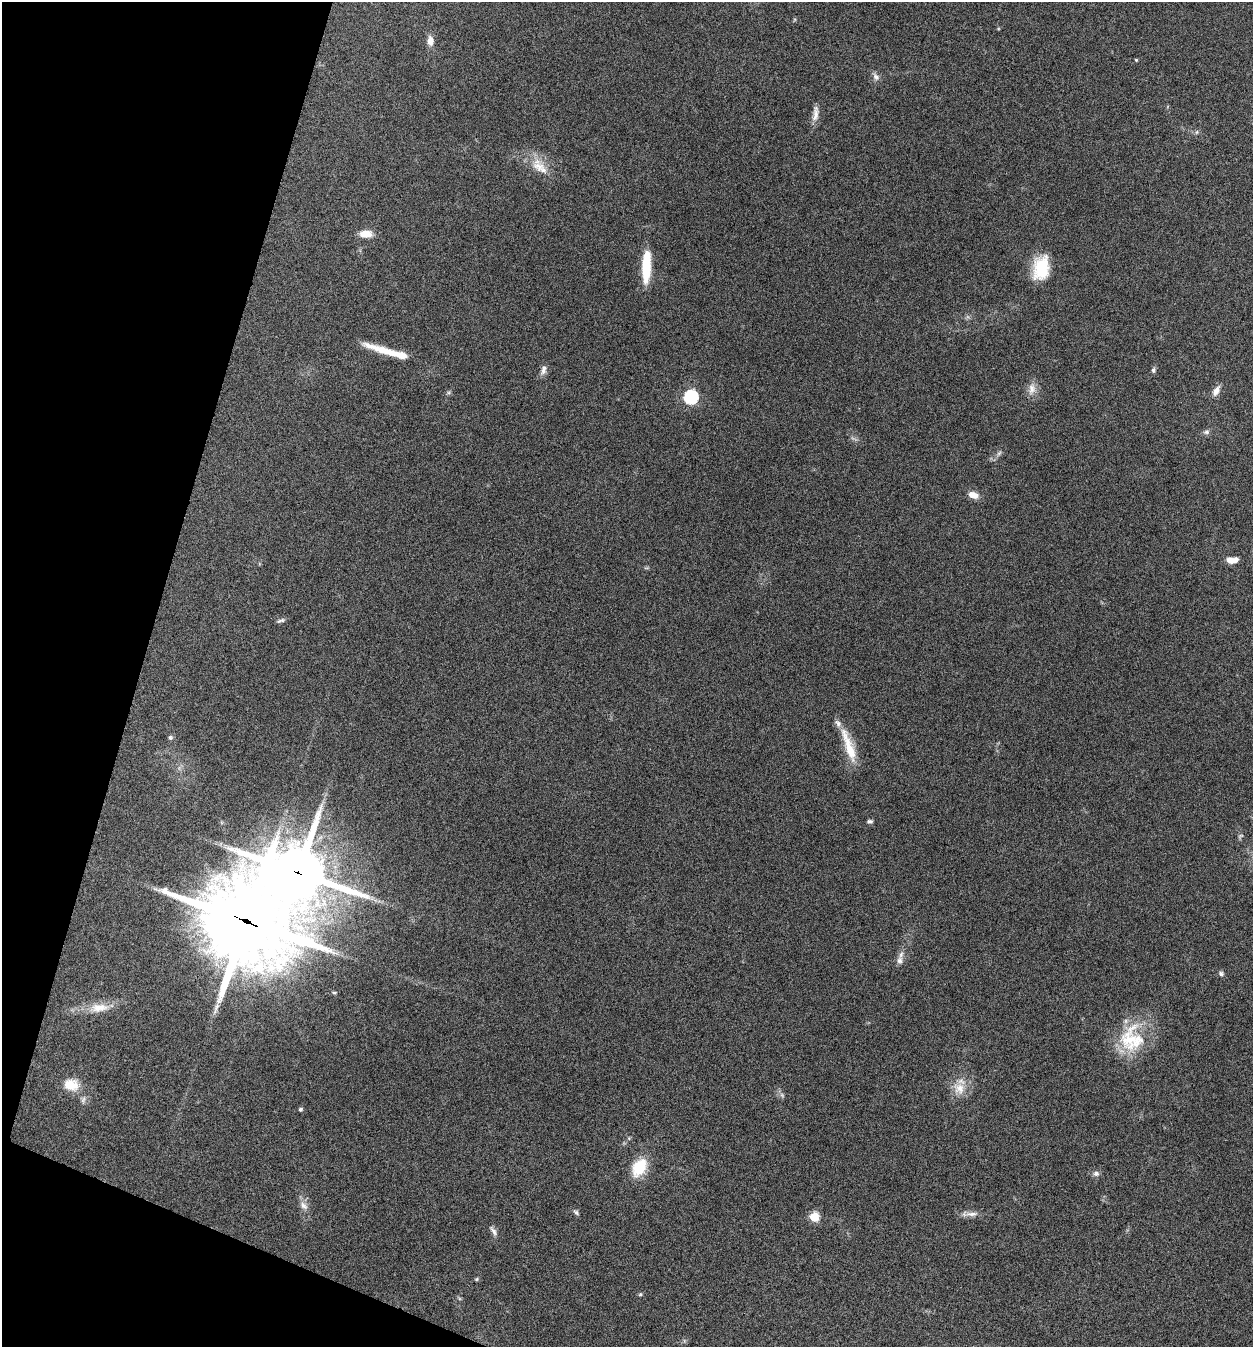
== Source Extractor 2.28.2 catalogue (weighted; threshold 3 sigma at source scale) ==
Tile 9 of 4 x 4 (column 1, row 3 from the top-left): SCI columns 265-1515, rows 1349-2693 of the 5405 x 5390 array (HDU 1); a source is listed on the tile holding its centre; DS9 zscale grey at full resolution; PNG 1255 x 1349 px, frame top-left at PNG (2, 2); no overlay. Shown black and unused: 14% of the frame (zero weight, under 5 of 9 exposures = <1% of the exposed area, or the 3 px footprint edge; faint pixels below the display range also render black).
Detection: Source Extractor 2.28.2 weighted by HDU 2 'WHT'; one run over the whole footprint, this tile lists its part. Background 0.261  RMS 0.0066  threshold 0.0271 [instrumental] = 3 sigma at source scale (4.09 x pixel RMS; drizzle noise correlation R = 1.36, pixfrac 0.8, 0.05/0.05 arcsec/px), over >= 5 px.
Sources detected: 52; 1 too faint to see at this stretch — not listed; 4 inside a brighter listed object's ellipse — not listed separately; the other 47 listed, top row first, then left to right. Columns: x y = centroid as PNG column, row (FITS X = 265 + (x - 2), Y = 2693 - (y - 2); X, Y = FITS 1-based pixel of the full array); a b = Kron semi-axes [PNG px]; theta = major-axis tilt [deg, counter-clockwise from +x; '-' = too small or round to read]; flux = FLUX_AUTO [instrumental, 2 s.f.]
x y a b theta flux
430 41 12 7 -85 4.6
1136 60 4 4 - 0.68
876 77 11 8 -54 2.8
815 114 22 7 84 4.8
1197 132 6 4 88 0.96
539 167 25 17 -61 12
366 234 14 8 -2 8.2
646 267 36 9 88 25
1041 268 26 17 79 25
386 351 52 8 -18 18
543 370 15 7 73 3.2
1153 370 7 5 89 1.3
1032 389 18 10 82 5.6
1216 391 13 7 59 4.4
449 392 7 4 31 1.1
691 397 6 6 - 110
1206 432 8 7 - 1.8
999 453 9 4 54 1.6
973 495 12 8 -17 5.7
1230 560 10 7 -19 4.6
280 621 12 4 14 1.6
170 737 6 6 - 1.1
849 746 47 11 -71 18
870 821 7 5 1 1.3
1240 836 10 5 45 1.3
298 872 21 18 -27 3600
247 921 38 34 -28 5500
900 960 13 8 88 3.5
1221 973 7 6 - 1.5
334 993 5 4 - 0.79
99 1008 32 12 7 13
1130 1039 47 26 82 35
71 1085 20 15 -10 12
959 1088 19 17 -68 11
782 1095 8 5 -64 1.6
83 1100 12 7 80 2.5
300 1109 5 4 - 1.3
639 1167 21 14 59 20
1096 1174 9 7 10 2.2
303 1205 14 8 -49 3.9
576 1212 9 5 -45 1.4
972 1214 22 6 3 4.4
814 1217 6 5 - 27
493 1231 16 6 -57 2.5
477 1279 6 4 23 0.87
640 1294 5 4 - 0.85
684 1341 6 4 72 0.94
Overlapping masked pixels (flux is a lower limit): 2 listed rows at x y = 298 872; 247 921